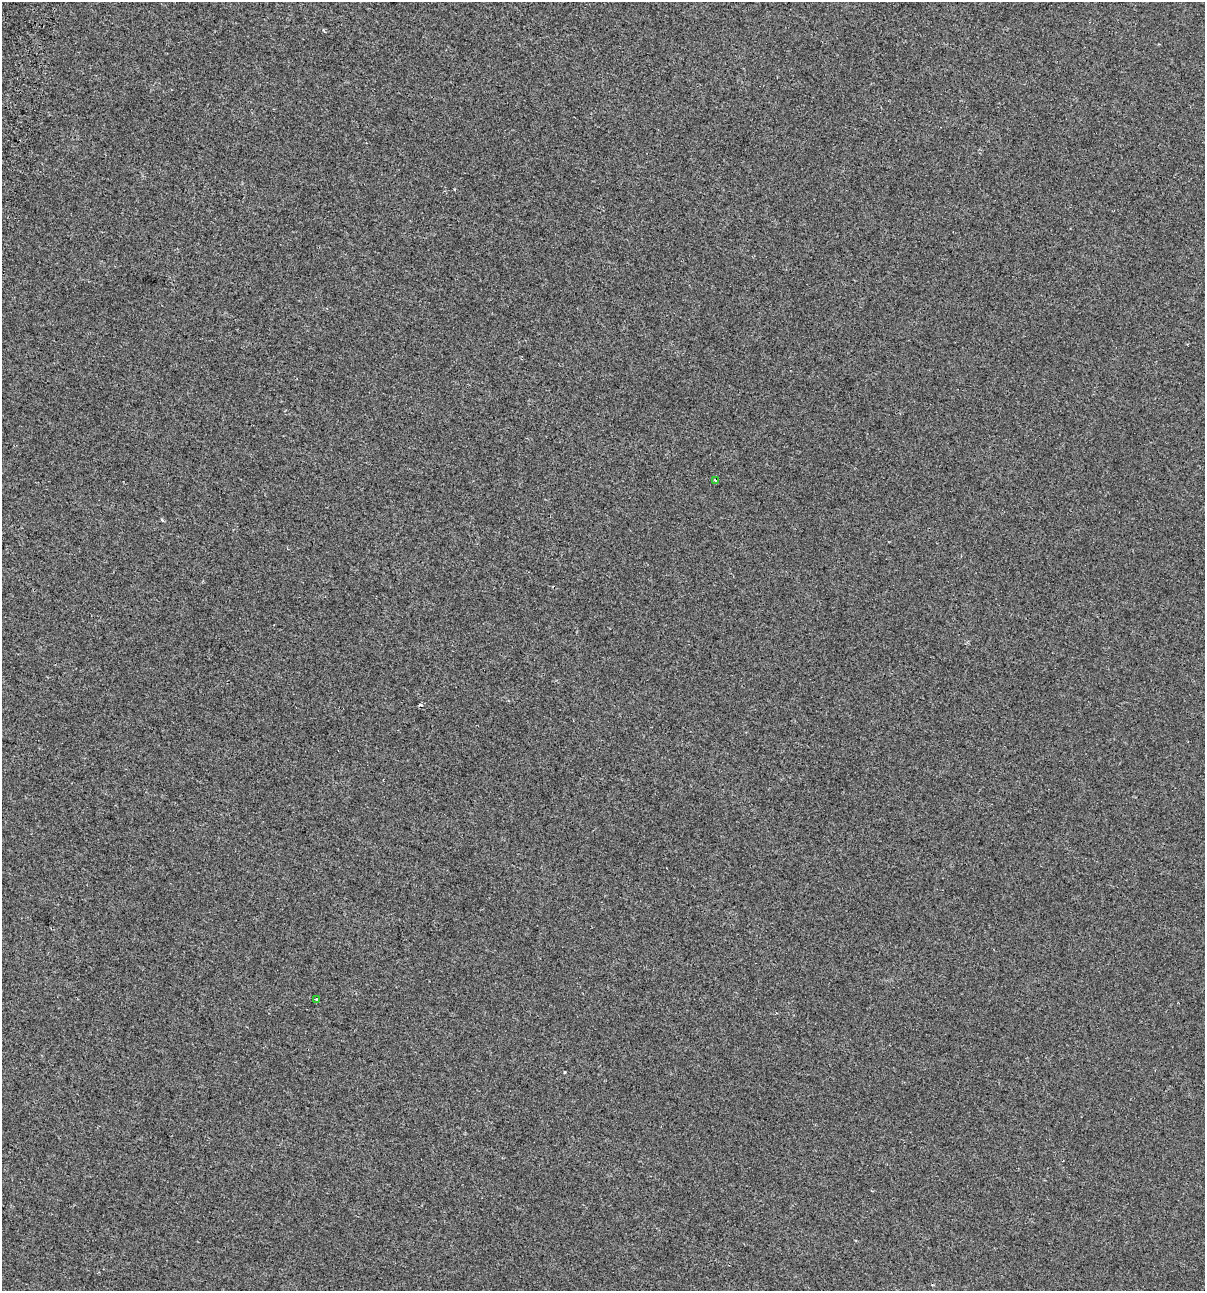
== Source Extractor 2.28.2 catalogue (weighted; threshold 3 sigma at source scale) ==
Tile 11 of 4 x 4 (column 3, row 3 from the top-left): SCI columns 2796-3998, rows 1378-2666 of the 5531 x 5345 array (HDU 1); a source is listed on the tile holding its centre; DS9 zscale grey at full resolution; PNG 1207 x 1293 px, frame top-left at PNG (2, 2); each listed source drawn as its Kron ellipse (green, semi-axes under 4 px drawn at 4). Shown black and unused: <1% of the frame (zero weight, under 2 of 3 exposures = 7% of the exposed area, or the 3 px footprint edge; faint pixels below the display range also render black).
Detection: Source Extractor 2.28.2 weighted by HDU 2 'WHT'; one run over the whole footprint, this tile lists its part. Background -4.89e-04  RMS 0.0045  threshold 0.0203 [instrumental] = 3 sigma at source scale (4.5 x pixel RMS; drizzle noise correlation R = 1.50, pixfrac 1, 0.0396/0.0396 arcsec/px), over >= 5 px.
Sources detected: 3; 1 cosmic-ray / hot-pixel residue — neither listed nor drawn; the other 2 listed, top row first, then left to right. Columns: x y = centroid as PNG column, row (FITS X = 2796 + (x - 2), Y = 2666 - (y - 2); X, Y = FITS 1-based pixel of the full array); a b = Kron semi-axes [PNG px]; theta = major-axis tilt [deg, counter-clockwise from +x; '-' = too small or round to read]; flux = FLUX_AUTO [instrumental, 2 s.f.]
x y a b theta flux
715 480 3 2 - 0.72
317 999 4 3 - 1.6